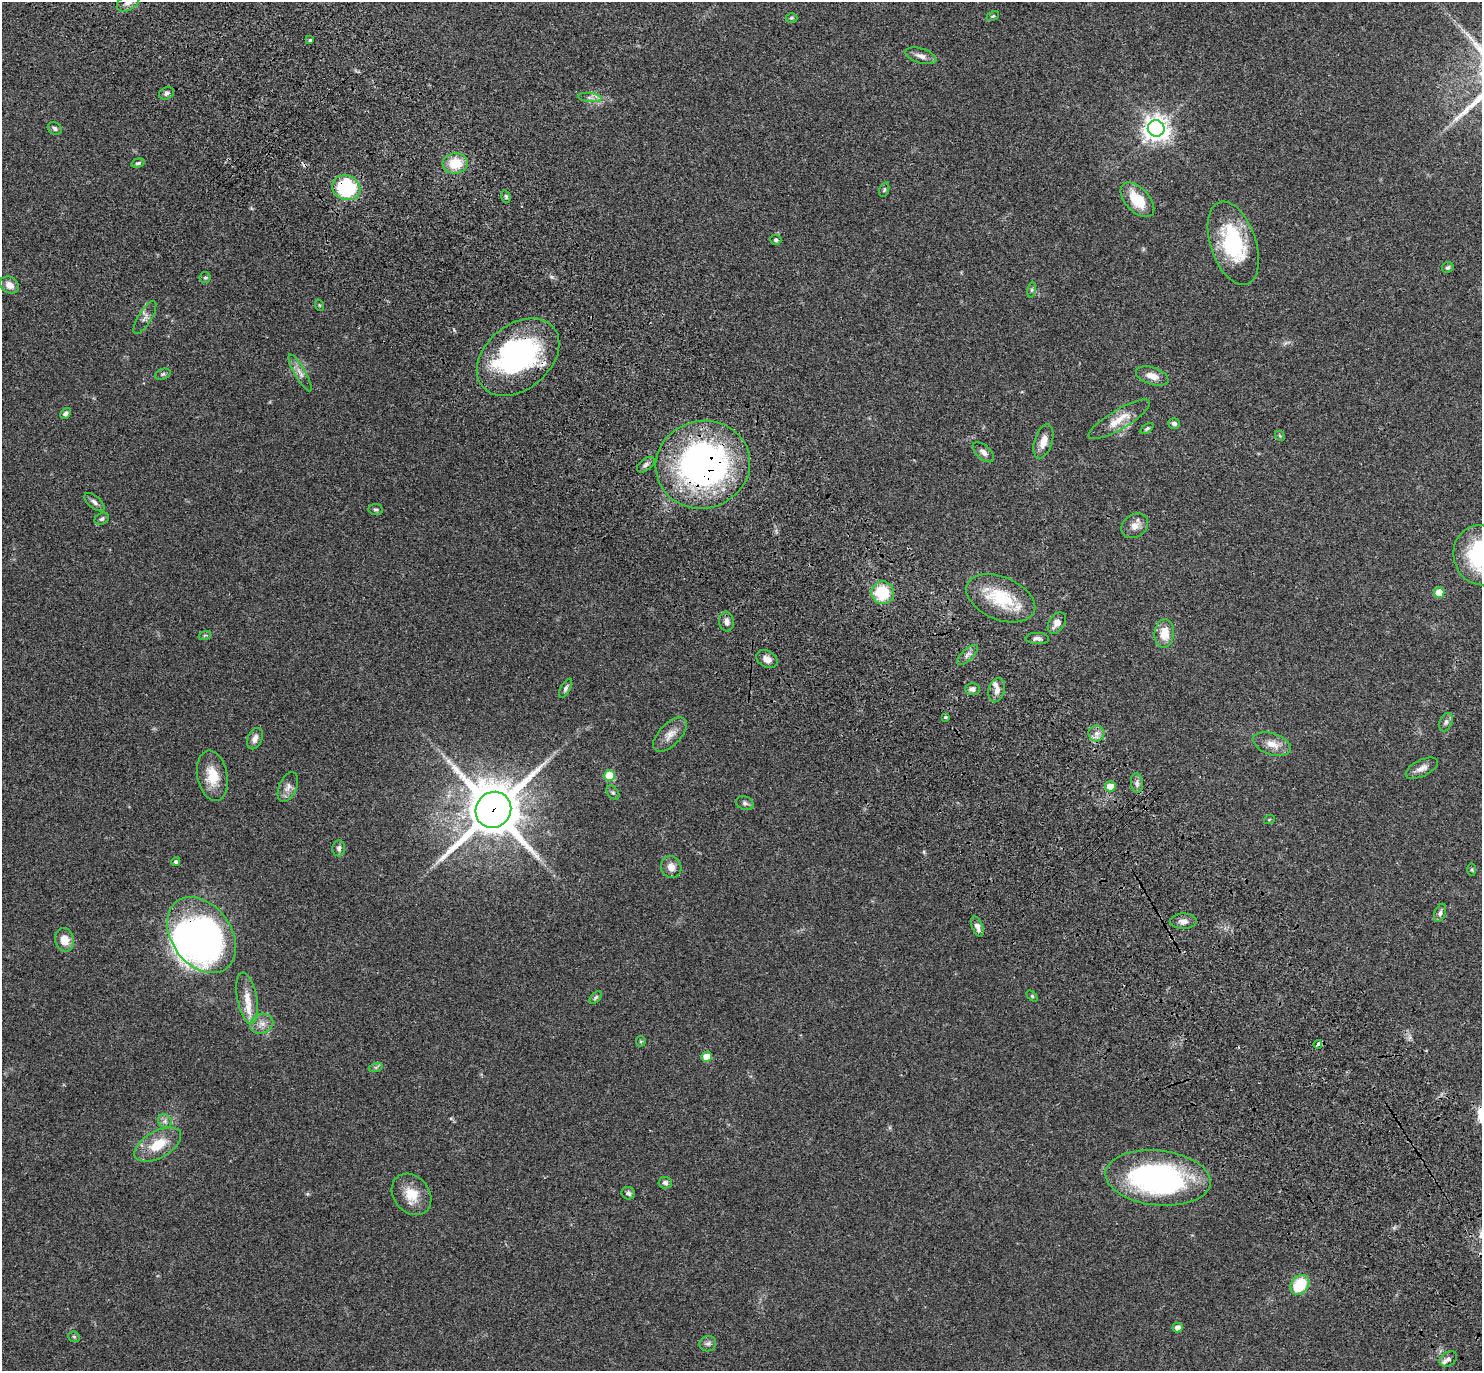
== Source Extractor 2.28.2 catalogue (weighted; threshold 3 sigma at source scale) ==
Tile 6 of 4 x 4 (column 2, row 2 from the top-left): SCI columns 1581-3060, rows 3010-4378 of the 6141 x 6133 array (HDU 1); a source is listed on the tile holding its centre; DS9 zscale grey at full resolution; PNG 1484 x 1373 px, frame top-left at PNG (2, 2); each listed source drawn as its Kron ellipse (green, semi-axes under 4 px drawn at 4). Shown black and unused: <1% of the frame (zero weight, under 3 of 4 exposures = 6% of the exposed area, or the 3 px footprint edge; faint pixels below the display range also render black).
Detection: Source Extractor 2.28.2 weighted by HDU 2 'WHT'; one run over the whole footprint, this tile lists its part. Background 0.0512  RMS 0.0054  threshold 0.0244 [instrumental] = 3 sigma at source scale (4.5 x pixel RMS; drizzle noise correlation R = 1.50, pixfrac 1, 0.05/0.05 arcsec/px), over >= 5 px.
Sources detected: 105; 3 inside a brighter object's white glare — neither listed nor drawn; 4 inside a brighter listed object's ellipse — not listed separately; the other 98 listed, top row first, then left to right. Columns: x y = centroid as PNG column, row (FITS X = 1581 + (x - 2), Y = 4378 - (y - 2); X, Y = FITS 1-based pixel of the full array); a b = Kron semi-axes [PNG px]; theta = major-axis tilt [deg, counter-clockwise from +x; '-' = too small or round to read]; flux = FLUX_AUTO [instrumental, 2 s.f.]
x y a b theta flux
128 2 12 8 31 3.6
993 16 6 4 25 0.69
791 18 6 5 - 0.67
310 40 4 3 - 0.89
921 56 16 7 -17 3.2
166 93 8 6 24 1.4
590 98 11 4 -5 1.7
55 128 7 6 - 1.2
1156 128 8 8 - 520
138 163 7 4 15 1.1
455 163 12 10 5 12
346 188 14 12 -23 44
884 190 7 4 72 0.75
506 197 6 4 -72 0.92
1137 200 21 12 -47 15
776 240 6 5 - 1
1233 243 43 22 -71 41
1448 267 6 5 - 1
205 278 5 5 - 0.89
9 285 10 8 -32 4.1
1032 290 8 4 82 0.97
319 305 5 3 - 0.51
145 317 19 6 59 2.8
518 357 46 32 40 95
300 373 21 5 -60 3.3
163 374 8 5 20 1.1
1152 376 17 8 -18 5
66 413 6 4 49 1.4
1119 419 35 10 30 9.2
1174 423 6 5 - 1.6
1147 429 7 4 36 0.83
1280 436 5 4 - 0.57
1043 441 17 9 73 5.5
983 452 13 7 -42 2.7
646 465 10 6 37 1.7
703 465 47 43 15 180
94 502 12 6 -40 2
376 510 7 5 -7 1.1
102 519 7 5 28 1.2
1135 526 14 11 35 4.2
1481 555 30 27 -74 50
1439 592 5 5 - 9
883 593 11 11 - 22
1001 598 36 21 -23 27
727 622 10 7 -82 2.6
1057 623 12 7 58 4.1
1164 633 14 9 86 8.8
205 635 6 4 19 0.71
1037 638 12 5 -3 1.9
967 655 13 5 44 2.3
767 659 11 8 -31 3.8
566 688 10 5 61 1.4
972 689 7 6 - 2.2
997 690 12 8 74 3.4
945 717 3 3 - 2.1
1446 722 9 6 67 1.6
1096 733 8 8 - 2.7
670 735 21 11 46 5.2
255 739 11 7 67 2.9
1272 744 20 10 -18 6
1422 768 17 8 26 3.5
212 776 25 15 -79 12
610 776 5 5 - 22
1137 783 10 6 -83 1.7
1110 786 5 5 - 5.9
288 787 16 8 67 3.2
613 792 8 5 -49 1.1
745 803 9 6 -21 1.4
493 810 18 17 - 2900
1269 820 5 3 - 0.47
339 848 8 6 87 1.8
176 862 5 4 - 1
671 867 11 10 - 4.2
1472 870 6 3 -90 0.59
1440 913 9 5 70 1.6
1183 921 13 7 2 3.1
977 927 10 5 -70 2.7
202 935 42 29 -54 180
65 940 12 9 -72 6.7
1032 996 6 4 -46 0.7
247 998 26 10 -79 7.7
596 998 8 4 46 0.98
262 1024 12 9 22 4
641 1041 5 5 - 0.67
1318 1044 4 3 - 2.7
707 1057 5 5 - 8.2
376 1067 7 4 18 0.97
165 1121 7 6 - 1.8
158 1145 26 13 29 14
1158 1178 53 27 -6 120
665 1183 7 5 -5 1.5
628 1193 7 6 - 1.5
412 1194 22 18 -51 11
1300 1285 11 8 48 19
1177 1328 5 5 - 3
74 1337 5 5 - 0.75
708 1344 8 7 - 1.8
1448 1359 9 7 35 2.3
Overlapping masked pixels (flux is a lower limit): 5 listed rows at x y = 346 188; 518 357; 703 465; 493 810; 202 935
Isophote crosses this tile's border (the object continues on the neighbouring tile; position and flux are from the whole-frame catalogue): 2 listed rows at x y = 128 2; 1481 555